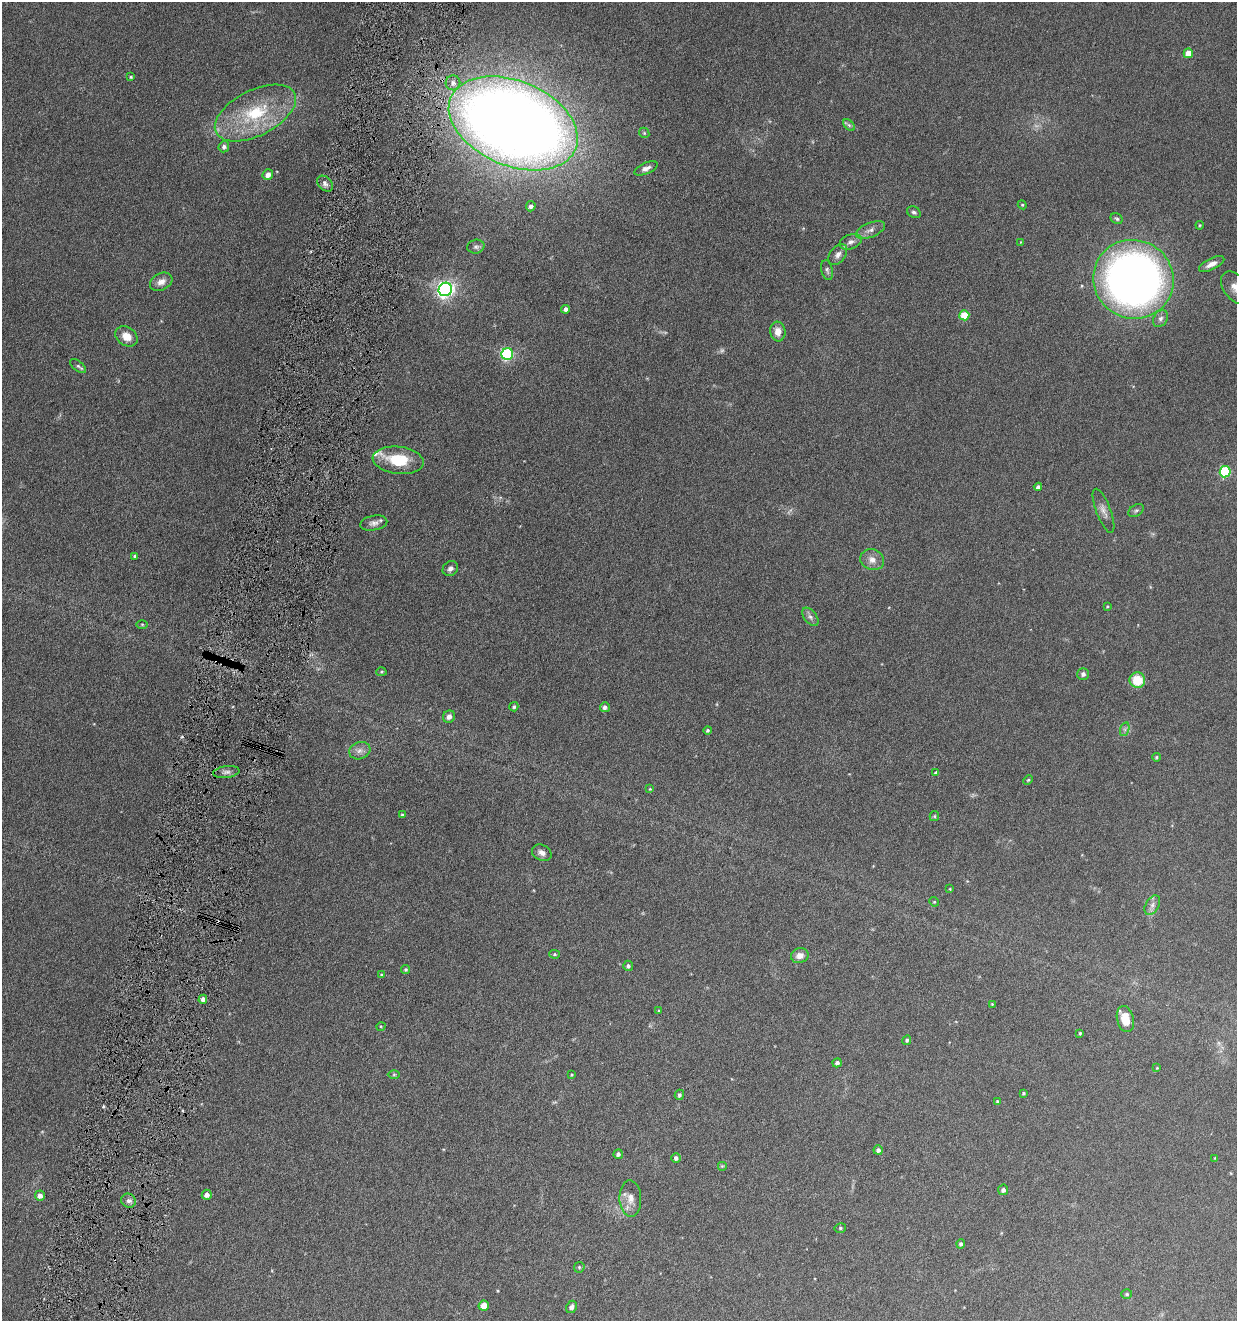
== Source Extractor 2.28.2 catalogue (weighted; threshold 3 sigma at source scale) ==
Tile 7 of 4 x 4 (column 3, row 2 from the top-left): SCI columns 2605-3839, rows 2643-3961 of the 5336 x 5285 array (HDU 1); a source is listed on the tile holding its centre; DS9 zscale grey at full resolution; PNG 1239 x 1323 px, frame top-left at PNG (2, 2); each listed source drawn as its Kron ellipse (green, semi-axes under 4 px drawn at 4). Shown black and unused: <1% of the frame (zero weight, under 4 of 8 exposures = <1% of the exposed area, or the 3 px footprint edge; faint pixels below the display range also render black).
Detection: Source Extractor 2.28.2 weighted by HDU 2 'WHT'; one run over the whole footprint, this tile lists its part. Background 0.154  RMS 0.0064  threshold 0.0261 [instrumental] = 3 sigma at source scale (4.09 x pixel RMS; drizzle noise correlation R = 1.36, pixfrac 0.8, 0.05/0.05 arcsec/px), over >= 5 px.
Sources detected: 107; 4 too faint to see at this stretch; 1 cosmic-ray / hot-pixel residue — neither listed nor drawn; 1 inside a brighter listed object's ellipse — not listed separately; the other 101 listed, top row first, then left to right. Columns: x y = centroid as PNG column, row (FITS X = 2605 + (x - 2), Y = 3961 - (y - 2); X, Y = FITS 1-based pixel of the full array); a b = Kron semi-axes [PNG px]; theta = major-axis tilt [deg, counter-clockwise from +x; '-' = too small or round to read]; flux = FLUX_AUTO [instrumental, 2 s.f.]
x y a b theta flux
1188 53 5 4 - 8.9
131 77 3 3 - 0.72
453 83 7 7 - 2.9
255 113 44 23 27 39
513 123 68 42 -23 1100
849 125 7 4 -45 1.2
644 133 5 4 - 0.78
224 147 5 5 - 1.7
646 168 12 5 24 2.6
268 175 5 5 - 3.2
325 184 9 6 -47 2.2
1022 205 4 4 - 0.64
531 206 5 4 - 1.6
914 212 7 5 -27 1.4
1117 219 6 5 - 1
1200 225 4 4 - 0.58
870 230 15 7 22 3.5
851 242 11 7 19 2.9
1021 242 4 2 - 0.33
476 247 8 7 - 1.9
838 255 12 7 53 3
1212 264 14 5 25 3.9
827 270 10 5 -78 1.4
1133 279 40 39 - 420
161 282 12 8 28 4.1
1236 288 19 12 -50 6.9
445 289 7 6 - 210
566 309 4 4 - 1.9
964 315 5 5 - 16
1160 319 9 7 56 2.1
778 331 10 7 -84 4.9
126 336 12 9 -37 6.7
507 354 6 6 - 85
78 366 9 5 -39 1.4
398 460 25 13 -6 21
1225 472 6 5 - 54
1038 487 4 4 - 1.7
1136 510 8 5 35 1.2
1103 511 23 7 -69 3.8
374 523 14 7 10 3
135 556 4 3 - 1.1
872 560 12 10 -24 4.8
450 569 8 7 - 2.1
1107 606 4 3 - 0.53
810 617 10 6 -53 2.2
142 624 6 4 -1 0.71
381 672 5 4 - 0.66
1083 674 6 6 - 1.6
1137 680 8 7 - 15
514 707 5 4 - 0.9
605 707 5 5 - 1.7
449 717 6 5 - 2.6
1125 729 7 4 72 1.4
708 730 4 4 - 0.81
360 751 11 8 18 3.2
1156 757 4 3 - 0.72
226 772 13 6 8 2.4
936 773 4 3 - 1.1
1028 780 5 4 - 0.7
650 789 4 3 - 0.47
402 815 4 3 - 0.71
934 816 5 4 - 0.66
542 853 10 7 -26 2.8
950 889 3 3 - 0.43
934 902 5 4 - 0.65
1152 905 11 6 60 2.6
555 954 5 4 - 0.83
800 956 9 7 15 4.2
628 966 5 5 - 1.3
406 969 4 4 - 0.83
382 975 4 4 - 0.83
203 999 5 4 - 2.4
992 1004 3 3 - 0.44
659 1011 3 3 - 0.51
1125 1019 13 8 -76 9.7
381 1026 4 3 - 0.49
1080 1033 3 3 - 0.63
907 1040 5 4 - 0.94
837 1063 5 4 - 1.4
1157 1068 4 3 - 0.5
394 1075 6 4 1 0.73
572 1075 3 3 - 0.54
1024 1093 4 3 - 0.68
679 1095 5 4 - 1.2
997 1101 4 4 - 0.73
878 1150 5 4 - 1.7
618 1154 5 4 - 1.6
676 1158 5 4 - 1.8
1215 1158 4 4 - 0.44
722 1166 5 5 - 0.68
1003 1190 5 5 - 1.8
207 1195 5 5 - 3.1
40 1196 5 5 - 3.1
630 1198 18 11 -88 6
129 1201 7 6 - 2.1
840 1228 6 4 13 0.95
961 1244 4 4 - 1.3
579 1267 5 5 - 0.81
1127 1294 5 4 - 0.82
484 1305 5 5 - 7
571 1307 6 5 - 1.8
Overlapping masked pixels (flux is a lower limit): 1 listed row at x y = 513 123
Isophote crosses this tile's border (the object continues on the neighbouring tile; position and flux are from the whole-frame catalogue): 2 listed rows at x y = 513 123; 1236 288